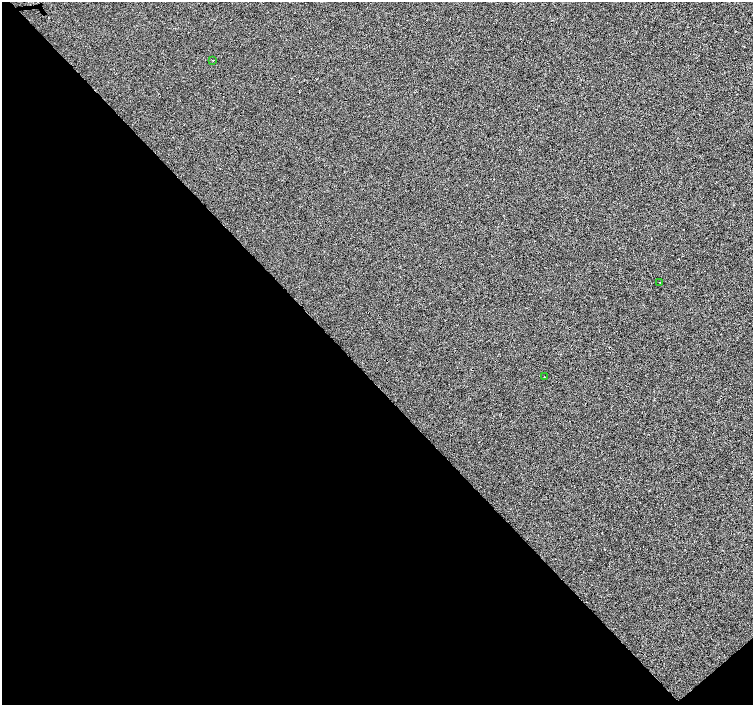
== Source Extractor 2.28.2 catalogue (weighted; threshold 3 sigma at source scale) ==
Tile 14 of 4 x 4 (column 2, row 4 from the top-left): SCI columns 1505-3006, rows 153-1558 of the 6021 x 5992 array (HDU 1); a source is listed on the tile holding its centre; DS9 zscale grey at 2 x 2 block average (1 PNG px = mean of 2 x 2 image px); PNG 755 x 707 px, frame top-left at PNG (2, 2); each listed source drawn as its Kron ellipse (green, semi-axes under 4 px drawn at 4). Shown black and unused: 47% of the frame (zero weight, under 3 of 4 exposures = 2% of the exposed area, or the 3 px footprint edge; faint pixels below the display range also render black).
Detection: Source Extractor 2.28.2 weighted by HDU 2 'WHT'; one run over the whole footprint, this tile lists its part. Background -0.00101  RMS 0.0066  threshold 0.0296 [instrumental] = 3 sigma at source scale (4.5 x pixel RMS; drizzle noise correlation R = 1.50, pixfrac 1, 0.0396/0.0396 arcsec/px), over >= 5 px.
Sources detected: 4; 1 cosmic-ray / hot-pixel residue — neither listed nor drawn; the other 3 listed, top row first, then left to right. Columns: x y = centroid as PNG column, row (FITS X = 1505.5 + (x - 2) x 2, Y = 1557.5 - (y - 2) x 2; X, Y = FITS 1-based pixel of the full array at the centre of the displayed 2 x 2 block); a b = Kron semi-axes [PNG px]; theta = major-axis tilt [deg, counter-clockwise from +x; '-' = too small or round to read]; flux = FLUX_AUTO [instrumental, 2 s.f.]
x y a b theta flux
213 60 2 2 - 0.79
660 282 2 2 - 0.57
544 377 2 2 - 1.2